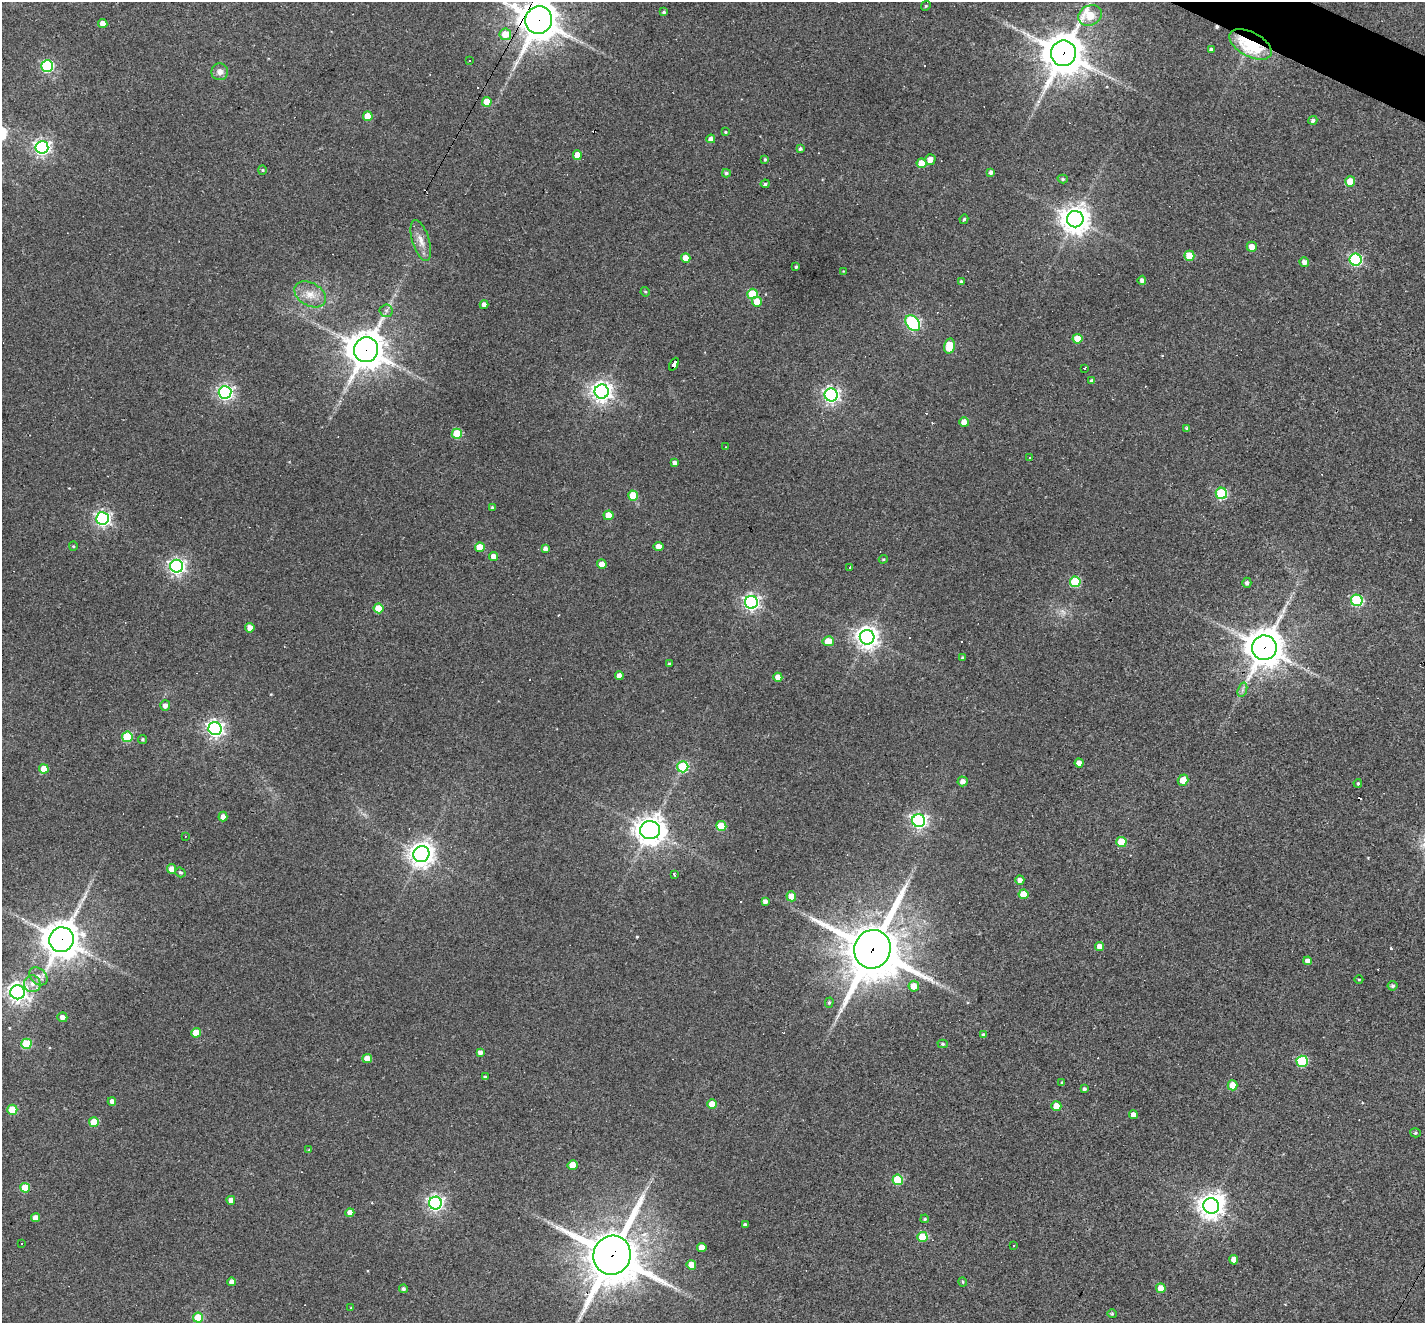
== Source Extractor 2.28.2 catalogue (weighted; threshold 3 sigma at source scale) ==
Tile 10 of 4 x 4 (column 2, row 3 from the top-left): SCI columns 1423-2845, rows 1598-2918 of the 5690 x 5702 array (HDU 1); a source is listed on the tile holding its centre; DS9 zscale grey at full resolution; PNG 1427 x 1325 px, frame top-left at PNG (2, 2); each listed source drawn as its Kron ellipse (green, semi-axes under 4 px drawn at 4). Shown black and unused: <1% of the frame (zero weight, under 3 of 4 exposures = <1% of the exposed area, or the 3 px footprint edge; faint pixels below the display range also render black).
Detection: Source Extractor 2.28.2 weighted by HDU 2 'WHT'; one run over the whole footprint, this tile lists its part. Background 0.0564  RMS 0.0047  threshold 0.0211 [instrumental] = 3 sigma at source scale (4.5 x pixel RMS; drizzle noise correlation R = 1.50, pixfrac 1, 0.05/0.05 arcsec/px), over >= 5 px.
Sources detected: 184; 1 too faint to see at this stretch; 1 inside a brighter object's white glare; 12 cosmic-ray / hot-pixel residue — neither listed nor drawn; the other 170 listed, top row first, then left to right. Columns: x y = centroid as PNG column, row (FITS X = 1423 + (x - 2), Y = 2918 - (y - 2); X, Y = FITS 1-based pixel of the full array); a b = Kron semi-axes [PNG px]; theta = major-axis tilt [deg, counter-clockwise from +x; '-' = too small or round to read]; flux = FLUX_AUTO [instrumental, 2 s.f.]
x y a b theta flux
926 6 5 4 - 0.6
664 12 3 3 - 0.73
1090 15 12 10 27 18
539 20 14 13 - 1100
103 24 4 4 - 4.9
505 34 6 5 - 8.5
1250 44 23 12 -28 35
1211 49 4 4 - 1.1
1063 53 13 12 - 1300
470 61 3 2 - 0.79
47 66 6 6 - 57
220 72 8 8 - 2.6
487 102 5 5 - 8.2
368 116 5 5 - 8.9
1313 120 4 4 - 1.2
725 132 3 3 - 0.43
711 139 4 4 - 2.5
42 147 6 6 - 140
800 149 4 3 - 1
577 155 5 4 - 5.7
765 159 4 3 - 0.63
930 159 5 5 - 2.9
922 163 5 5 - 9.1
262 170 4 4 - 0.54
991 172 4 3 - 1.3
726 173 4 4 - 0.85
1063 179 5 4 - 0.75
1350 181 5 5 - 12
765 184 4 4 - 1.1
964 219 5 3 - 0.6
1075 219 8 8 - 610
421 241 21 8 -73 4.9
1252 247 5 5 - 4.6
1189 256 5 5 - 12
686 258 5 4 - 6.5
1356 260 6 6 - 67
1304 262 5 4 - 2.3
796 267 3 3 - 0.69
843 271 3 3 - 0.26
1142 280 4 4 - 1.7
961 282 4 4 - 0.91
645 292 5 4 - 0.57
310 294 17 11 -29 6.2
752 294 5 5 - 20
757 302 5 5 - 5.9
484 305 4 4 - 2.1
386 311 6 6 - 1.2
913 323 9 6 -52 82
1077 339 5 5 - 8.8
949 346 7 5 77 12
366 350 12 12 - 1000
674 364 7 4 62 54
1085 368 3 3 - 1.5
1091 381 4 3 - 0.75
225 392 6 6 - 140
602 392 7 7 - 280
831 395 6 6 - 150
964 422 5 4 - 4.7
1187 428 4 3 - 1
457 434 5 5 - 19
726 447 3 2 - 0.28
1030 458 3 2 - 0.34
675 463 4 4 - 2.1
1221 493 6 5 - 45
633 496 5 5 - 13
492 508 4 4 - 1
608 515 5 5 - 7.8
103 518 6 6 - 130
73 546 4 4 - 0.52
659 546 5 4 - 3.5
480 547 5 5 - 7.3
545 549 4 4 - 1.9
493 556 4 4 - 3.3
883 559 4 3 - 0.55
602 564 4 4 - 4
177 566 6 6 - 160
850 567 3 2 - 0.63
1075 582 5 5 - 28
1247 583 5 4 - 1.2
1357 600 6 5 - 48
751 602 6 6 - 140
378 608 5 5 - 10
250 628 4 4 - 3.8
867 637 7 7 - 350
828 641 6 5 - 7.1
1264 648 12 12 - 990
963 658 3 3 - 0.68
669 664 3 3 - 0.52
619 676 4 4 - 2.8
778 677 4 4 - 4.1
1242 690 7 4 71 1.1
165 705 5 5 - 2.4
215 729 6 6 - 170
127 737 5 5 - 27
142 739 4 4 - 0.68
1079 763 4 4 - 3
683 767 5 5 - 37
44 769 5 4 - 7.5
1183 780 6 5 - 7.2
962 781 5 5 - 2.1
1358 783 4 3 - 0.68
223 816 5 4 - 2.5
919 821 6 6 - 140
721 826 5 5 - 14
650 830 10 9 - 560
185 836 2 2 - 0.28
1121 842 5 5 - 13
421 854 8 7 - 450
171 869 5 4 - 4.6
180 872 5 4 - 0.78
674 875 3 2 - 0.99
1020 880 4 4 - 2.3
1023 894 5 5 - 8.9
791 896 5 5 - 8.4
765 901 4 4 - 1.8
61 940 12 12 - 910
1100 947 4 4 - 3.7
872 949 19 18 - 2500
1308 961 4 4 - 2.7
38 976 10 7 -43 3.1
1359 979 4 3 - 0.4
32 984 8 8 - 3.1
914 986 5 5 - 4.9
1393 986 5 5 - 0.95
18 992 7 7 - 270
829 1003 5 4 - 0.67
62 1017 5 5 - 2.3
196 1033 5 4 - 8.3
984 1035 4 3 - 1.5
26 1044 5 5 - 28
943 1044 5 4 - 0.78
480 1052 4 4 - 1.7
367 1058 5 4 - 4
1302 1061 5 5 - 41
485 1077 3 3 - 0.81
1062 1083 3 3 - 0.61
1233 1085 5 5 - 8.3
1084 1089 4 4 - 1
112 1101 4 4 - 2.1
712 1104 5 5 - 7.4
1056 1106 5 5 - 8.5
12 1110 5 5 - 13
1133 1114 4 4 - 2.4
94 1122 5 5 - 14
1415 1133 5 4 - 0.67
309 1150 4 3 - 0.46
572 1165 5 5 - 7.5
898 1180 5 5 - 25
25 1188 5 5 - 15
231 1200 4 4 - 3.4
435 1203 6 6 - 140
1211 1206 8 7 - 410
350 1213 4 4 - 4.2
35 1218 4 4 - 3.2
925 1219 4 3 - 0.56
745 1225 4 4 - 1.4
922 1237 5 5 - 16
22 1243 3 2 - 0.49
1014 1245 3 2 - 0.5
702 1247 4 4 - 5.4
612 1255 20 18 70 2100
1234 1260 4 4 - 4.4
691 1265 5 4 - 7
232 1282 4 4 - 2.5
963 1282 4 4 - 0.55
1161 1288 5 4 - 6.5
403 1289 4 4 - 1.1
351 1308 3 3 - 0.44
1112 1314 4 4 - 0.54
198 1318 5 5 - 14
Overlapping masked pixels (flux is a lower limit): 9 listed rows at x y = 539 20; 1250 44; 1063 53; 366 350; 674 364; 1264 648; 61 940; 872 949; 612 1255
Isophote crosses this tile's border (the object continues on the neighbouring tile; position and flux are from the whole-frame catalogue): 1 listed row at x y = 539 20